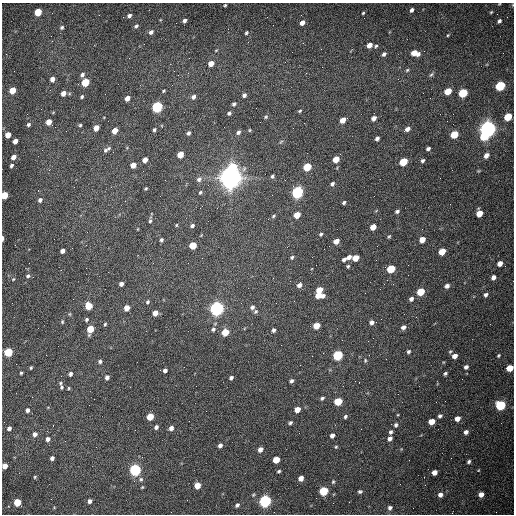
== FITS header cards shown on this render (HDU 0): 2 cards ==
NAXIS1  =                  512 /fastest changing axis
NAXIS2  =                  512 /next to fastest changing axis

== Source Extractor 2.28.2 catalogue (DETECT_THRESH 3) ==
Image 512 x 512 px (HDU 0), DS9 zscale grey, 1 PNG px = 1 image px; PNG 516 x 516 px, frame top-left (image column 1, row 512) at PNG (2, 3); no overlay
Background 1500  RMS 22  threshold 67.3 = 3 sigma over >= 5 px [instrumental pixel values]
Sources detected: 214; all 214 listed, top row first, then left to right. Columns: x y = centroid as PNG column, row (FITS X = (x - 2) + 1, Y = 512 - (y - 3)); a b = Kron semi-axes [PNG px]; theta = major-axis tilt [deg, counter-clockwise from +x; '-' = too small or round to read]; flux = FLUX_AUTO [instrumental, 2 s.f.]
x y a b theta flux
225 5 3 3 - 1.6e+03
513 5 4 3 - 1.1e+03
412 10 4 3 - 4.0e+03
38 12 5 4 - 4.9e+04
491 12 4 3 - 1.6e+03
363 13 3 3 - 1.5e+03
129 16 4 4 - 4.2e+03
185 20 4 3 - 4.2e+03
499 21 4 3 - 3.6e+03
302 23 5 4 - 9.3e+03
136 26 6 4 44 3.2e+03
62 27 5 4 - 2.8e+03
151 32 6 5 - 4.8e+03
246 32 4 3 - 2.4e+03
448 35 4 3 - 1.4e+03
51 36 2 2 - 1.1e+03
369 45 5 4 - 1.1e+04
376 46 6 4 41 2.3e+03
321 49 2 2 - 7.8e+02
216 50 5 3 - 1.2e+03
415 53 8 5 -13 1.9e+04
384 54 5 4 - 4.2e+03
211 63 5 4 - 1.2e+04
407 70 5 5 - 2.2e+03
82 75 5 5 - 4.9e+03
431 75 7 4 52 2.8e+03
52 79 5 4 - 8.4e+03
85 82 5 4 - 6.4e+04
500 86 6 5 - 1.4e+05
13 90 5 4 - 3.0e+04
164 91 4 3 - 1.6e+03
448 91 5 4 - 3.3e+04
63 93 5 5 - 1.1e+04
463 93 6 5 - 9.6e+04
105 94 2 2 - 7.0e+02
244 95 5 4 - 4.1e+03
82 97 4 3 - 2.4e+03
193 97 6 5 - 4.7e+03
127 98 5 4 - 1.0e+04
234 104 5 4 - 2.8e+03
157 107 5 5 - 2.6e+05
300 111 5 4 - 2.0e+03
229 113 5 4 - 2.7e+03
266 117 5 4 - 2.2e+03
508 117 6 5 - 5.0e+04
374 118 5 4 - 7.8e+03
343 120 5 4 - 1.6e+04
49 122 5 4 - 1.8e+04
28 124 5 4 - 3.1e+03
80 125 4 3 - 2.1e+03
96 128 5 4 - 1.6e+04
293 128 2 2 - 7.2e+02
407 129 6 4 34 7.5e+03
487 129 6 6 - 1.2e+06
154 130 4 4 - 2.6e+03
250 130 5 4 - 1.7e+03
115 131 5 4 - 2.0e+04
238 132 6 4 56 4.0e+03
188 133 4 4 - 3.6e+03
454 134 5 5 - 5.5e+04
8 135 5 4 - 1.9e+04
484 136 5 5 - 4.4e+04
377 138 4 3 - 4.8e+03
15 141 4 4 - 9.5e+03
281 142 8 3 44 1.8e+03
109 148 6 5 - 2.5e+03
428 149 4 3 - 3.8e+03
105 150 6 5 - 2.8e+03
180 154 5 4 - 2.6e+04
486 155 5 4 - 8.4e+03
13 157 5 4 - 1.2e+04
336 159 5 4 - 2.2e+04
145 160 5 4 - 1.0e+04
422 160 4 4 - 3.0e+03
403 162 5 5 - 6.2e+04
11 165 4 4 - 3.2e+03
133 165 5 4 - 1.5e+04
233 167 6 6 - 5.5e+04
307 167 5 5 - 6.9e+04
272 176 5 4 - 2.5e+03
231 177 8 7 - 2.3e+06
199 179 8 6 50 5.0e+03
332 184 4 4 - 3.7e+03
146 189 3 3 - 1.6e+03
200 192 5 4 - 2.1e+03
297 192 6 5 - 3.5e+05
4 195 5 4 - 4.3e+04
40 200 5 5 - 4.0e+03
344 202 4 3 - 2.6e+03
397 211 5 4 - 3.6e+03
479 213 5 5 - 2.1e+04
297 215 5 4 - 2.3e+04
274 216 6 4 42 2.3e+03
150 220 8 4 82 2.9e+03
176 225 5 3 - 1.4e+03
192 225 5 4 - 4.1e+03
373 227 5 4 - 1.4e+04
321 234 5 4 - 2.5e+03
389 236 6 4 61 1.9e+03
2 238 4 2 - 6.0e+03
422 239 5 4 - 1.8e+04
161 240 4 3 - 2.8e+03
336 241 5 4 - 1.3e+04
193 245 5 5 - 3.5e+04
62 251 4 4 - 7.8e+03
442 251 5 5 - 2.7e+04
292 257 5 5 - 2.5e+03
349 257 6 4 31 6.5e+03
355 258 5 4 - 2.2e+04
344 259 4 3 - 4.2e+03
500 263 5 4 - 1.0e+04
348 266 5 5 - 2.0e+03
391 269 5 5 - 6.7e+04
28 276 6 5 - 3.3e+03
493 277 5 4 - 6.6e+03
13 279 5 4 - 1.5e+03
121 284 4 4 - 6.0e+03
299 285 6 5 - 6.8e+03
447 286 6 4 32 6.2e+03
319 290 8 5 -50 2.8e+04
421 292 5 5 - 4.9e+04
318 295 7 5 -13 1.5e+04
485 295 5 4 - 3.7e+03
411 299 5 4 - 5.3e+03
147 302 5 4 - 2.7e+03
276 303 2 2 - 1.1e+03
88 306 5 5 - 4.5e+04
252 307 6 5 - 4.6e+03
127 308 5 4 - 1.6e+04
217 309 6 5 - 7.3e+05
255 312 6 5 - 3.0e+03
155 313 5 4 - 1.3e+04
70 314 5 3 - 1.6e+03
87 319 5 4 - 2.6e+03
381 319 2 2 - 8.3e+02
62 322 5 4 - 2.0e+03
372 322 6 5 - 5.0e+03
105 324 5 3 - 2.0e+03
316 326 5 4 - 2.9e+04
403 327 6 5 - 6.1e+03
90 329 6 4 70 4.2e+04
213 329 6 6 - 3.8e+03
274 330 4 4 - 4.4e+03
225 332 5 5 - 3.8e+04
408 351 4 4 - 3.0e+03
450 351 6 5 - 2.1e+03
8 352 5 5 - 8.2e+04
338 355 5 5 - 1.7e+05
498 355 4 4 - 1.8e+03
455 356 5 4 - 8.7e+03
365 360 5 4 - 1.8e+03
100 361 5 4 - 3.2e+03
466 367 5 4 - 4.4e+03
31 368 4 3 - 1.7e+03
510 368 5 4 - 3.1e+04
165 370 4 4 - 5.1e+03
21 373 3 3 - 1.8e+03
445 373 4 3 - 2.6e+03
70 374 5 4 - 3.9e+03
107 377 5 4 - 5.7e+03
231 378 4 3 - 3.8e+03
291 381 4 4 - 3.5e+03
60 383 7 4 -88 2.1e+03
61 387 6 5 - 2.4e+03
68 388 5 3 - 1.5e+03
322 398 5 4 - 2.9e+03
94 399 2 2 - 6.4e+02
338 401 5 5 - 6.6e+04
500 405 5 5 - 1.6e+05
297 409 5 4 - 1.7e+04
27 410 4 4 - 4.5e+03
345 416 5 4 - 2.8e+03
440 416 5 4 - 3.4e+03
150 417 5 4 - 3.4e+04
457 419 5 4 - 1.1e+04
432 421 5 4 - 2.0e+04
290 423 5 4 - 2.6e+03
396 425 6 5 - 3.7e+03
156 427 4 4 - 4.2e+03
9 428 4 4 - 5.7e+03
171 428 5 4 - 6.5e+03
391 432 5 4 - 3.3e+03
466 432 5 4 - 5.3e+03
35 434 5 4 - 7.1e+03
332 435 4 4 - 6.5e+03
390 438 5 4 - 6.5e+03
48 439 5 4 - 6.2e+03
220 445 4 3 - 5.2e+03
336 447 5 4 - 1.8e+03
260 449 5 4 - 8.1e+03
52 458 4 4 - 4.6e+03
276 460 5 4 - 3.1e+04
469 462 4 3 - 3.1e+03
5 466 5 4 - 1.4e+04
135 470 5 5 - 3.5e+05
279 471 4 3 - 2.4e+03
434 472 5 4 - 1.2e+04
35 477 5 4 - 1.8e+03
301 478 5 4 - 1.0e+04
141 479 6 6 - 2.8e+03
333 482 5 4 - 2.2e+03
197 486 5 5 - 2.3e+04
142 487 4 3 - 1.4e+03
323 491 5 5 - 1.1e+05
360 492 5 4 - 2.6e+03
253 494 6 4 37 1.9e+03
481 494 5 4 - 1.0e+04
440 495 5 5 - 6.4e+03
316 498 2 2 - 3.4e+03
89 501 4 4 - 5.9e+03
265 501 6 5 - 4.3e+05
17 502 5 5 - 4.8e+04
237 505 6 5 - 4.1e+03
390 508 5 5 - 4.2e+03
At the frame edge (FLAGS 8, measured only in part): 6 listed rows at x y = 513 5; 491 12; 4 195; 2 238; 510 368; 5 466